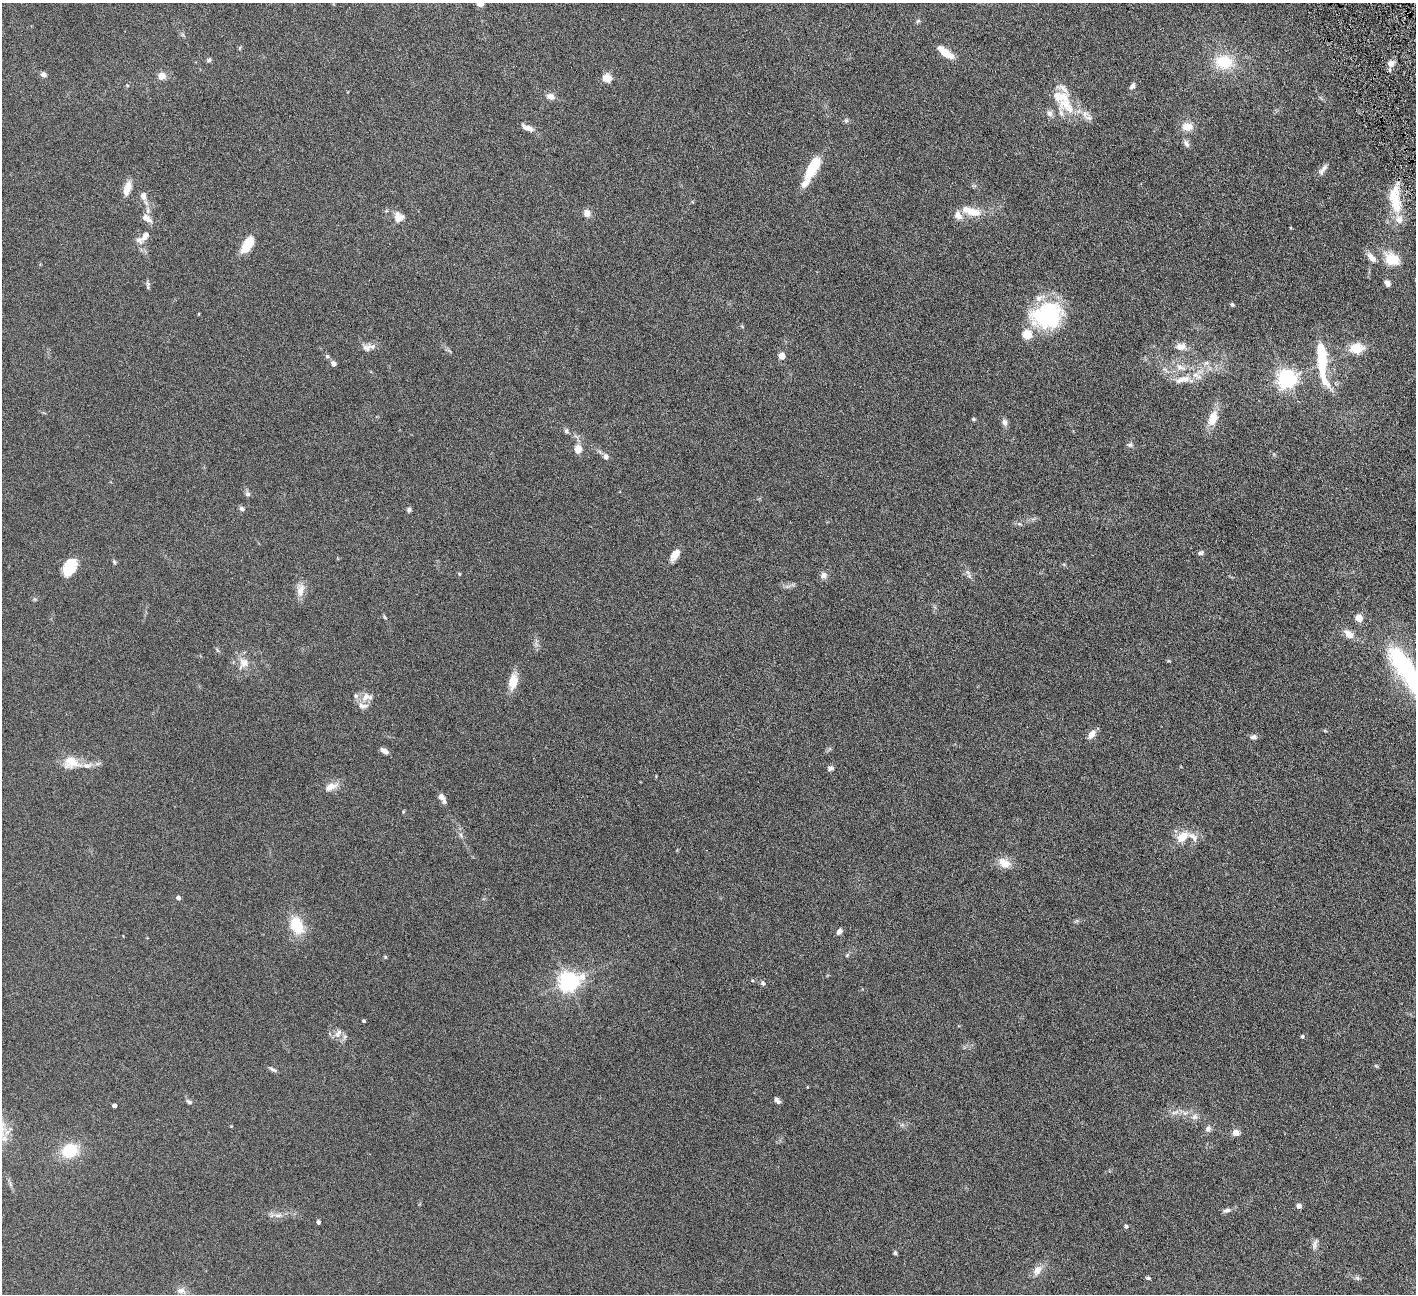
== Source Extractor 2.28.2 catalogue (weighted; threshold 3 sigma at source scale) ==
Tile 10 of 4 x 4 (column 2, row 3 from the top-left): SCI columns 1418-2831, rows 1587-2878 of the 5663 x 5625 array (HDU 1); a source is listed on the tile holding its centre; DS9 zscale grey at full resolution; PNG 1418 x 1296 px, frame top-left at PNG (2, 3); no overlay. Shown black and unused: <1% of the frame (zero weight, under 4 of 8 exposures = <1% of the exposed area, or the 3 px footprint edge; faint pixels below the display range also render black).
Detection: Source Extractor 2.28.2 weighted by HDU 2 'WHT'; one run over the whole footprint, this tile lists its part. Background 0.164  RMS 0.0065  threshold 0.0266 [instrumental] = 3 sigma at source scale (4.09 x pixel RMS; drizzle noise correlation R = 1.36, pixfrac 0.8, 0.05/0.05 arcsec/px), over >= 5 px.
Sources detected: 138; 3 inside a brighter object's white glare — not listed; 21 inside a brighter listed object's ellipse — not listed separately; the other 114 listed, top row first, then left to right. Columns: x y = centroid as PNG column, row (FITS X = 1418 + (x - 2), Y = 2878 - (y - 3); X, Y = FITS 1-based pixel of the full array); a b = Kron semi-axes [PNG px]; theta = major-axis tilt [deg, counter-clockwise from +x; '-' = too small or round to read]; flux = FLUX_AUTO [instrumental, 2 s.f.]
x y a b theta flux
480 3 4 4 - 10
918 21 6 5 - 0.85
945 53 20 8 -30 7.8
209 60 6 5 - 1.1
1224 62 22 17 -8 19
1391 63 9 8 - 3.5
44 74 6 5 - 2.5
161 76 6 6 - 5.7
607 78 5 5 - 21
127 85 4 3 - 0.48
1132 86 7 5 55 1.9
550 96 10 7 -14 3.1
1065 104 25 21 11 16
1088 118 16 6 -20 3.2
846 121 6 5 - 1
1187 127 13 10 -9 6.3
528 128 16 6 -23 3.8
1186 143 12 6 -57 1.9
813 167 24 9 58 23
1323 169 16 6 55 2.6
127 188 17 8 72 5.6
143 196 11 8 -89 2.9
1395 199 41 14 -82 18
973 212 22 11 -10 9.2
587 213 9 8 - 3.6
399 217 10 9 - 6.1
147 218 16 7 -34 3.4
144 237 22 8 43 5.7
250 242 16 9 32 9.4
1372 258 14 8 -49 4
1392 259 20 14 -28 12
1387 283 8 6 -43 2.2
148 284 8 5 -87 1.3
1232 304 6 4 -35 0.97
1047 316 36 27 11 52
1181 346 14 10 7 4.4
372 347 12 7 -16 2.7
1356 348 16 11 4 11
327 356 5 5 - 0.91
782 356 5 5 - 9.2
334 363 5 5 - 2.4
1321 363 43 9 -79 22
1180 367 16 8 -23 5.3
1182 379 24 9 12 8.3
1286 379 7 7 - 280
1213 418 21 11 73 8.9
973 419 5 4 - 0.78
1005 422 9 7 -85 2.1
566 431 7 6 - 1.2
1130 445 8 6 9 1.5
578 449 7 6 - 6.9
606 457 8 6 -61 2
247 494 7 7 - 1.5
242 509 8 6 -46 1.4
409 510 6 5 - 1.2
1201 553 6 5 - 1.6
675 555 14 7 57 5.4
114 562 6 4 -68 0.87
70 567 18 11 63 15
968 572 8 6 -22 1.8
459 574 5 3 - 0.48
824 575 9 8 - 2.5
300 590 19 9 81 5.4
385 617 6 4 -58 0.72
1359 618 5 5 - 13
1349 634 13 8 -33 5.2
1168 661 5 3 - 0.55
244 663 19 14 56 7.1
513 681 16 9 81 9.9
1411 683 52 18 -50 46
366 696 15 10 59 4.7
1325 731 6 3 -19 0.6
1091 734 12 7 58 3.8
1254 737 8 5 10 1.9
384 751 10 5 -33 2.5
71 762 22 15 -14 11
830 768 7 6 - 1.6
331 787 18 8 24 5.3
442 798 10 5 -58 4.1
461 835 7 5 -60 1.3
1182 837 20 12 35 8.6
1004 863 15 10 -35 7
178 898 4 4 - 1.8
296 925 18 12 -68 17
839 931 7 5 49 2.2
847 955 7 4 46 0.82
568 982 7 7 - 320
763 983 7 6 - 1.3
364 1021 3 3 - 0.81
338 1033 14 7 60 2.9
1302 1037 5 4 - 0.83
1376 1066 6 4 -19 0.65
273 1069 11 5 -25 1.5
777 1100 8 5 -49 1.8
189 1102 9 5 -23 1.3
114 1105 4 4 - 2
1175 1112 13 5 17 2.6
1194 1117 9 8 - 2.4
1208 1129 8 8 - 2.1
1236 1133 5 5 - 8
4 1139 10 9 - 3.8
70 1151 18 15 25 19
10 1184 7 4 -72 1.1
1299 1206 5 4 - 3.2
1227 1210 10 6 13 2
278 1215 13 7 1 3.1
318 1222 5 4 - 1.1
1126 1226 5 4 - 1.3
1315 1244 15 6 74 2.3
895 1253 6 5 - 0.82
1037 1270 15 11 58 4.6
1148 1278 6 4 -9 0.79
1357 1278 7 5 -45 1.2
181 1291 13 8 -6 2.7
Isophote crosses this tile's border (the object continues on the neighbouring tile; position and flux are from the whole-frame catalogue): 3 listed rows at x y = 480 3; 1392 259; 1411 683